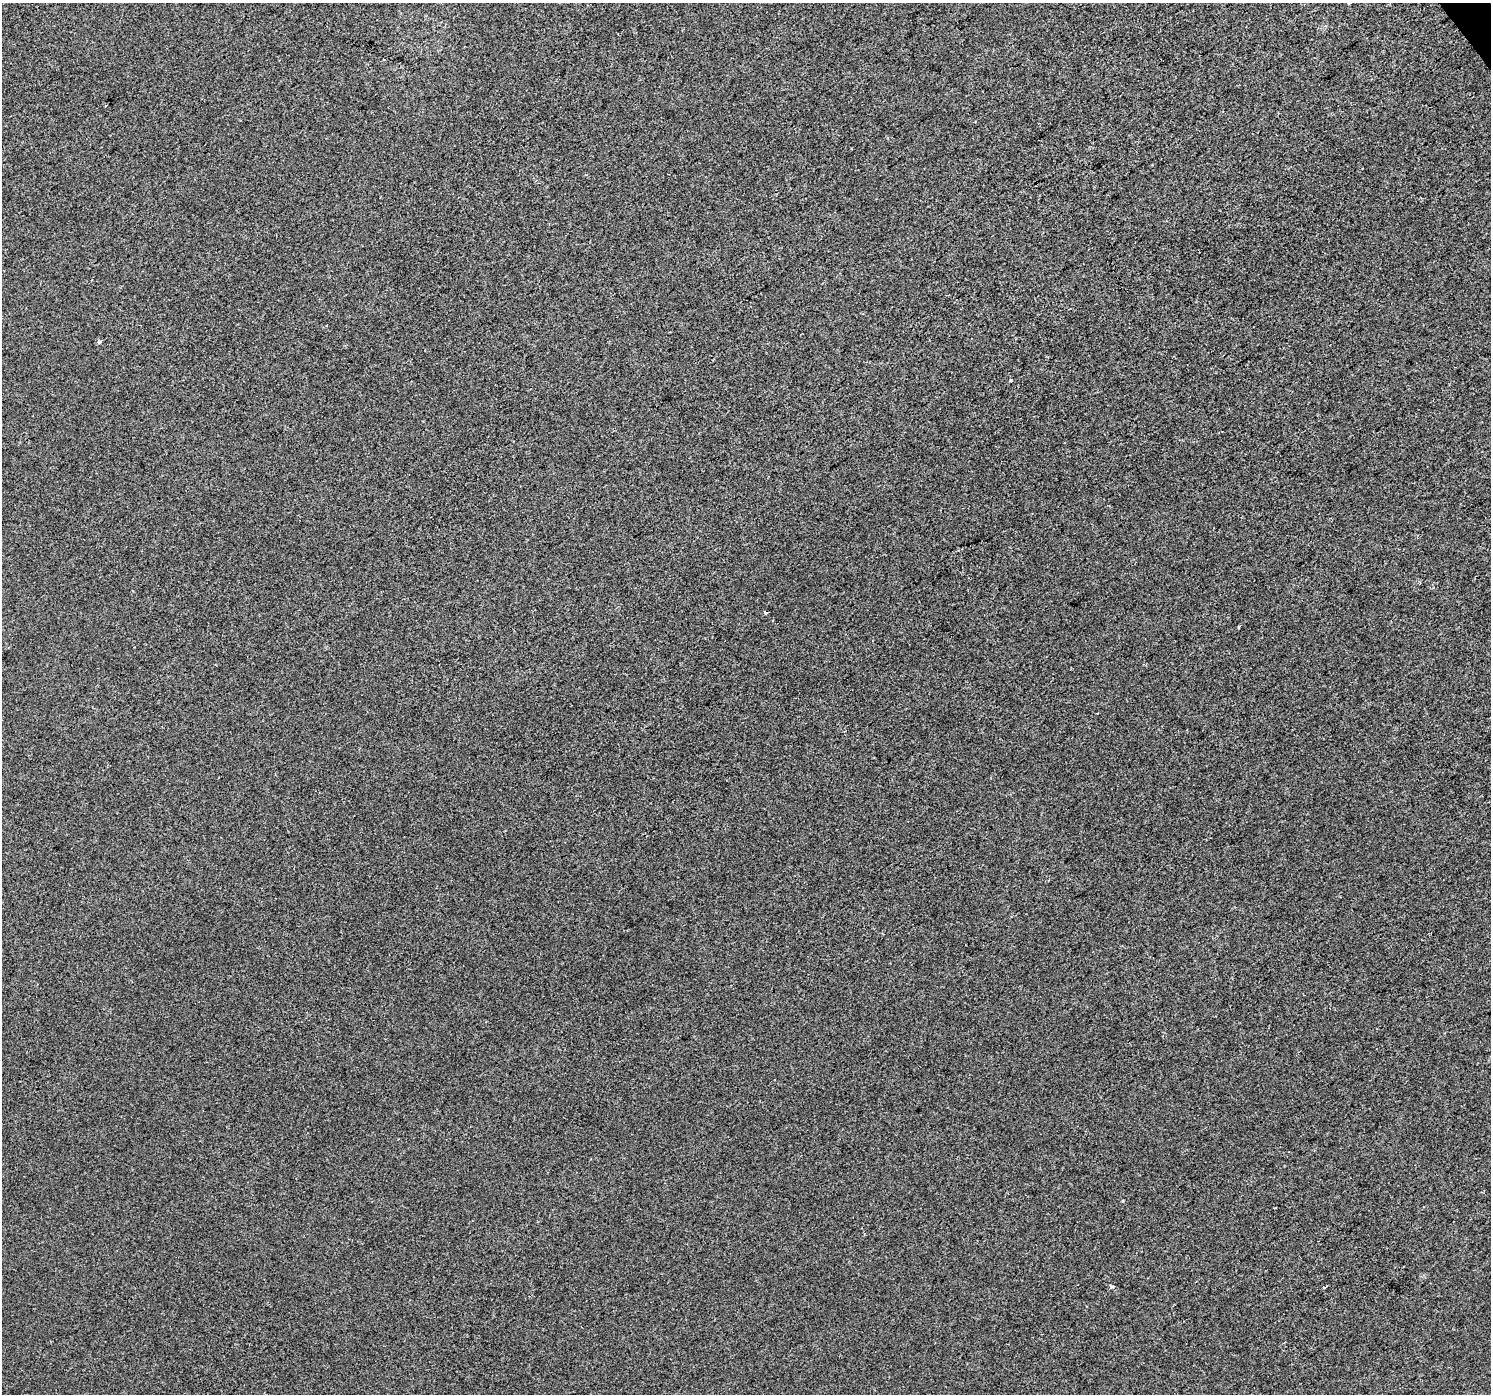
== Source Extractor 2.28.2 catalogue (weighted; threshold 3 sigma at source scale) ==
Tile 10 of 4 x 4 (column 2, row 3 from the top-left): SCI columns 1492-2980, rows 1585-2976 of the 5957 x 5889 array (HDU 1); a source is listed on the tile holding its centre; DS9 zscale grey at full resolution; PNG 1493 x 1396 px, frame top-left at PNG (2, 3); no overlay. Shown black and unused: <1% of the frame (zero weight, under 2 of 3 exposures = <1% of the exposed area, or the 3 px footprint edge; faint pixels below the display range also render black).
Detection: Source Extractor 2.28.2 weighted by HDU 2 'WHT'; one run over the whole footprint, this tile lists its part. Background -2.38e-04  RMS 0.0056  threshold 0.0251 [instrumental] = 3 sigma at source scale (4.5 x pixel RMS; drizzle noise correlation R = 1.50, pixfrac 1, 0.0396/0.0396 arcsec/px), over >= 5 px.
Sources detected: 6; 1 cosmic-ray / hot-pixel residue — not listed; the other 5 listed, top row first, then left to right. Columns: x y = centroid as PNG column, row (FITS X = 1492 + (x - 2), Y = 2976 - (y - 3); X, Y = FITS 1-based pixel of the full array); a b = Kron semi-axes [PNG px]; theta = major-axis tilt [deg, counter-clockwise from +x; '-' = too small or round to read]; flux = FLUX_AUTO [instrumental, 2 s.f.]
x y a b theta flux
99 342 5 4 - 1.4
766 613 3 3 - 1.3
1238 627 5 2 - 0.59
1112 1286 5 3 - 1.2
1324 1288 3 3 - 1.3